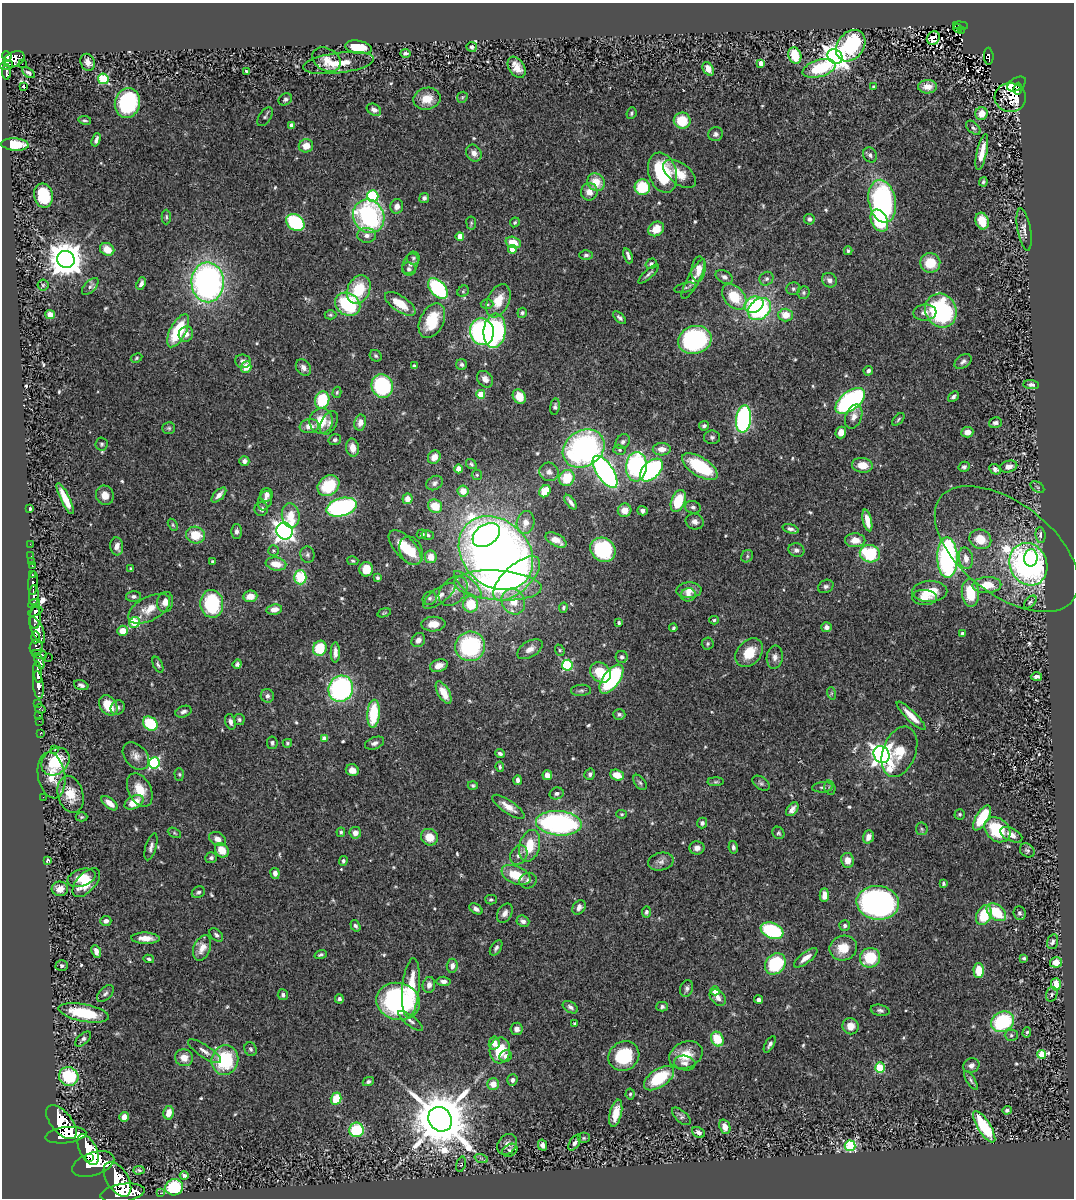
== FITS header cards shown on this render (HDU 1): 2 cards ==
NAXIS1  =                 1072
NAXIS2  =                 1196

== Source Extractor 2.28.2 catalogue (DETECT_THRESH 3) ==
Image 1072 x 1196 px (HDU 1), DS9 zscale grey, 1 PNG px = 1 image px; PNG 1076 x 1200 px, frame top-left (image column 1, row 1196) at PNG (2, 3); each listed source drawn as its Kron ellipse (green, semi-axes under 4 px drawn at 4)
Background 0.63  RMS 0.041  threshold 0.122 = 3 sigma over >= 5 px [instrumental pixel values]
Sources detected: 596; of the 596, the 500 brightest by FLUX_AUTO listed and drawn (96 fainter detections omitted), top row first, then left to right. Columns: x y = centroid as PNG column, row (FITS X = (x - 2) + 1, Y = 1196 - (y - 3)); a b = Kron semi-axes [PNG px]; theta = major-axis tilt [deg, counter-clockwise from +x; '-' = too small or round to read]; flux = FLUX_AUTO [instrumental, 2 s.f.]
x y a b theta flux
961 26 7 4 -4 53
958 28 4 2 - 11
961 31 4 2 - 13
933 38 7 6 - 33
851 46 17 13 52 220
358 47 13 6 -10 83
472 47 5 5 - 6.8
406 53 5 3 - 6.1
7 56 5 4 - 320
795 56 8 6 -72 85
835 56 8 7 - 2700
989 56 8 5 -86 63
14 59 11 7 25 540
326 59 15 11 -31 28
88 62 9 7 -67 17
338 63 36 10 7 73
761 63 4 4 - 23
22 64 2 2 - 3.8
7 65 7 3 18 140
517 67 11 7 -56 32
819 68 17 8 16 130
708 69 7 5 -57 26
246 71 4 3 - 4.4
6 72 8 3 -89 110
28 73 7 4 -35 6.1
103 79 5 5 - 240
1017 84 10 6 31 190
23 86 4 3 - 5.4
873 87 3 3 - 5
927 87 9 6 3 28
1018 89 6 3 80 110
462 97 6 5 - 4.1
1010 98 16 14 -4 40
285 99 7 5 29 7.7
427 99 14 11 10 46
127 103 15 12 75 290
374 110 7 5 -29 15
631 113 6 5 - 5.3
981 114 6 6 - 32
265 117 11 6 55 6.4
85 120 6 4 -8 4.5
682 121 8 8 - 78
292 125 4 4 - 24
973 128 8 5 -43 6.9
716 134 7 7 - 10
96 140 7 3 72 8.1
15 144 14 6 -4 81
306 146 7 6 - 31
982 152 18 5 78 36
474 153 9 7 -58 18
870 155 8 6 -55 9.3
662 173 20 14 -72 170
680 174 19 10 -37 43
596 182 9 8 - 47
983 182 4 3 - 4.9
642 187 8 7 - 110
589 192 9 8 - 24
43 195 12 9 -79 130
373 196 6 5 - 240
424 198 5 5 - 8.3
882 201 21 13 -79 630
397 206 7 6 - 16
369 216 17 15 -61 430
166 217 7 4 90 5.3
809 219 5 5 - 8.4
879 221 12 8 -63 160
982 221 8 6 -70 58
295 222 10 7 -37 250
515 222 5 4 - 3.9
471 223 7 5 -81 4.4
656 229 8 7 - 45
1024 229 21 6 -80 17
367 235 9 7 -2 15
460 237 4 4 - 44
513 242 8 5 -17 45
107 249 7 6 - 37
512 249 4 4 - 31
848 251 4 3 - 4.6
586 255 7 4 1 6.2
628 256 8 3 -70 8.9
413 258 6 6 - 6.2
66 259 9 8 - 6600
930 263 10 10 - 65
410 264 11 7 67 12
651 264 6 5 - 7.4
409 269 7 6 - 7.1
698 269 13 7 84 35
649 274 13 3 42 7.3
724 277 9 6 -28 11
693 279 22 6 62 21
766 279 7 6 - 7.2
829 280 8 6 -36 13
208 282 20 16 -88 960
141 284 6 4 68 11
43 285 5 5 - 4.4
90 286 10 5 46 9.3
438 288 12 7 -48 250
685 288 11 4 14 6.6
359 289 15 11 64 110
793 289 7 6 - 6.7
463 291 6 5 - 4.4
803 293 6 6 - 5.5
734 297 14 10 -49 86
498 301 17 10 65 57
348 304 13 11 -33 200
400 304 18 7 -34 60
487 304 6 4 -3 5.7
754 305 10 8 23 150
759 309 13 9 42 290
941 311 17 15 -65 390
522 313 5 4 - 5.2
925 313 12 8 5 16
50 314 5 4 - 19
330 315 6 4 -2 4.5
786 315 7 6 - 37
620 318 8 4 -44 8.5
432 321 18 11 64 100
178 331 18 8 62 140
495 331 17 11 84 380
482 332 13 12 - 490
186 334 8 7 - 17
695 340 17 14 17 390
376 356 6 5 - 5.1
136 358 6 4 29 4
243 361 8 6 -5 12
963 362 9 6 35 9.8
462 365 5 5 - 6.5
414 366 4 3 - 6.1
246 367 6 5 - 36
303 368 9 7 -50 13
868 371 5 4 - 7.9
485 379 9 7 -47 16
1031 385 8 4 -5 8.6
382 386 12 10 -65 240
337 392 6 4 74 4.1
481 394 4 4 - 89
519 396 7 6 - 47
953 397 6 4 42 6.7
322 400 9 7 73 130
850 401 17 9 37 590
555 407 8 5 81 6.1
854 417 12 8 70 19
743 419 13 7 83 560
898 419 7 4 47 4.9
321 421 12 11 - 65
329 423 13 7 62 13
360 423 8 6 79 18
995 423 7 5 15 9.3
309 426 10 7 9 27
704 426 5 4 - 6.6
169 428 6 5 - 5.1
841 432 6 5 - 24
967 432 6 5 - 22
712 437 8 6 0 7.5
335 440 6 5 - 7.6
623 442 8 6 50 9.1
102 444 6 6 - 5.4
352 448 9 6 -80 27
584 448 22 18 32 690
662 449 9 6 2 24
620 450 6 5 - 5.2
434 457 7 6 - 27
244 461 5 4 - 9.6
471 464 6 4 -35 4.7
862 465 10 7 -8 40
636 467 15 10 85 420
700 467 20 9 -32 180
964 467 5 5 - 7.2
1008 467 9 5 15 14
459 469 4 4 - 31
995 469 6 5 - 9.3
651 470 14 8 44 420
549 472 10 9 - 14
605 472 18 8 -56 820
477 475 5 5 - 4.5
567 478 8 7 - 79
434 483 8 7 - 9.8
328 486 12 9 40 120
1037 487 7 5 -35 4.6
463 491 5 5 - 38
545 491 6 5 - 75
105 495 10 8 -70 26
219 495 9 4 45 14
266 495 7 6 - 13
65 499 17 4 -64 55
407 499 5 5 - 29
265 501 10 6 70 13
678 501 11 6 69 110
570 502 8 3 -54 10
435 506 7 6 - 65
342 507 15 9 16 560
693 507 8 6 -16 8.2
30 509 3 3 - 7.6
261 509 7 6 - 9.7
625 510 7 6 - 28
642 511 5 4 - 8.4
291 516 12 9 -83 57
867 521 11 4 -77 35
695 522 9 8 - 15
526 523 11 8 79 25
173 525 6 4 -60 4.2
790 529 8 4 -18 9.6
284 531 8 8 - 1300
236 532 7 5 90 9.1
422 534 5 4 - 8.1
195 535 10 8 -13 67
428 535 6 5 - 5.2
486 535 15 10 33 210
1041 535 8 5 -86 11
980 539 11 9 -24 56
556 540 11 6 -29 29
855 540 10 7 -2 34
30 544 2 2 - 7.6
117 546 9 6 -84 18
405 548 21 10 -48 87
1007 549 84 46 -38 320
273 550 5 5 - 4.6
603 550 13 11 -38 240
796 550 8 7 - 10
411 551 15 11 -64 66
496 553 41 33 -44 2800
870 554 10 8 -13 160
307 555 8 7 - 8.1
31 556 2 2 - 8.6
747 556 6 5 - 5.6
431 557 6 6 - 36
947 558 20 10 -89 600
966 558 11 7 -80 23
1031 558 9 6 86 170
31 561 3 2 - 6.3
353 561 6 4 -15 3.8
213 562 3 3 - 6.1
276 564 10 6 -10 43
1028 564 22 18 -67 740
32 566 4 2 - 38
131 569 3 3 - 4.6
366 569 7 6 - 47
33 575 3 3 - 150
300 577 7 6 - 100
377 578 4 4 - 5.6
517 578 29 13 43 210
33 583 12 5 87 220
468 584 18 6 -43 22
498 585 44 15 -4 430
987 585 14 8 2 59
826 586 8 6 27 7.8
689 590 12 8 4 22
453 591 17 12 49 31
930 591 17 10 0 68
970 593 14 8 -85 93
34 595 10 4 89 1000
688 595 7 6 - 11
134 596 7 5 1 8.4
250 596 7 6 - 37
439 596 19 7 36 22
924 597 12 7 -2 31
430 598 7 6 - 6.8
165 602 10 8 81 24
513 602 13 11 -61 49
1030 602 7 4 46 5.4
34 603 6 3 25 610
212 604 14 11 -86 190
471 604 8 7 - 75
563 608 5 4 - 5.8
149 609 23 12 28 49
274 609 8 5 10 20
35 611 7 3 24 570
384 613 7 4 15 3.9
35 618 11 5 86 1700
714 620 5 4 - 4.2
135 622 6 5 - 170
619 623 4 3 - 4.5
433 624 12 7 1 31
826 627 5 5 - 10
673 628 4 3 - 4.6
37 630 14 6 -66 1200
123 631 5 5 - 39
962 634 4 4 - 11
35 637 6 4 90 200
418 640 7 6 - 13
708 644 6 6 - 5
470 646 15 14 - 320
36 647 8 6 77 510
320 648 8 6 70 90
530 649 14 8 32 19
560 650 6 4 -68 4.1
335 652 10 4 89 15
749 653 16 12 49 64
39 654 7 3 -10 360
48 657 2 2 - 6.9
622 657 6 6 - 7.3
775 657 11 8 83 15
39 661 8 4 -65 380
237 664 5 4 - 6.9
158 665 8 4 -64 6
567 665 5 5 - 260
439 666 9 6 18 23
38 672 10 3 -84 1100
600 673 11 9 -41 80
1036 677 6 3 -4 9.4
611 679 17 8 54 390
38 685 14 5 -84 1100
81 685 7 4 -17 8.1
341 689 13 12 - 520
581 690 10 5 4 7.2
444 692 12 6 -61 51
831 693 6 4 -72 3.8
267 696 7 6 - 9.4
38 704 3 2 - 8.2
108 705 11 8 -56 63
118 708 7 6 - 8.5
40 709 5 3 - 34
183 712 8 5 21 9.6
373 714 14 6 86 130
619 714 6 5 - 7
39 715 2 2 - 18
911 716 19 5 -45 34
239 720 5 5 - 5.5
39 721 2 2 - 7.3
230 722 8 5 -72 11
150 724 8 6 -40 130
40 733 3 2 - 6.2
324 739 4 4 - 30
272 743 6 5 - 6.7
287 743 5 4 - 4.3
375 743 10 5 21 11
55 749 3 2 - 3.9
899 752 26 16 70 70
500 754 5 4 - 7.2
882 755 9 7 -60 2000
136 756 15 11 -47 22
55 762 15 12 43 110
154 763 6 5 - 360
500 767 5 3 - 4.5
352 770 6 6 - 21
179 774 6 5 - 4.4
590 774 6 5 - 7.7
52 775 23 13 -80 50
547 775 5 4 - 18
617 775 7 5 -20 43
517 780 5 3 - 8.6
640 782 9 5 -52 6.3
716 782 8 4 0 4.6
761 783 9 6 -35 6.6
473 786 5 4 - 4.9
823 787 10 5 4 8.1
830 788 7 5 -75 5.9
140 790 18 11 -63 50
557 793 7 6 - 7.8
71 794 19 12 -75 53
43 797 2 2 - 10
134 802 10 6 28 53
110 803 9 5 -39 23
508 807 19 6 -35 29
792 809 8 5 51 13
622 814 5 4 - 3.8
960 814 5 5 - 4.3
82 817 6 4 0 4
982 818 14 6 59 120
559 823 23 12 -5 560
702 823 5 5 - 9
922 829 6 6 - 5.6
997 830 14 11 -41 140
341 832 5 4 - 4.5
174 833 7 4 -28 4.1
355 833 6 6 - 19
778 833 6 5 - 4.8
1011 835 12 6 -27 19
429 837 9 8 - 42
868 837 6 5 - 20
217 839 9 6 -30 17
530 846 16 10 75 70
151 847 14 5 74 12
733 847 6 4 -81 7.5
697 848 7 6 - 14
222 850 8 6 -51 43
1027 850 8 6 -39 6.2
519 855 10 8 60 16
211 858 6 5 - 6.5
47 860 4 3 - 4.1
847 860 7 6 - 25
343 861 5 4 - 5.7
661 861 13 8 13 16
275 873 5 4 - 11
516 875 15 8 -24 71
81 878 14 8 17 39
528 881 9 7 23 14
86 883 17 9 47 67
943 883 4 3 - 4.6
60 889 8 7 - 24
198 892 7 5 29 6.9
824 895 7 4 88 22
491 900 5 5 - 5.3
878 903 21 17 -6 840
579 907 8 6 53 13
476 909 7 4 -36 8.9
646 912 5 4 - 6.6
996 912 11 7 -38 91
505 913 10 7 61 15
1019 913 7 6 - 6.7
984 915 10 7 67 95
106 921 5 5 - 11
523 921 6 5 - 12
845 925 5 5 - 7
355 926 6 4 -56 7.6
772 931 12 7 -21 230
216 935 8 5 -44 9.5
145 938 14 5 -1 29
1052 942 7 5 72 9.2
202 948 13 8 68 24
496 948 8 5 57 7.7
843 948 14 12 19 54
96 951 6 4 -65 15
321 955 6 4 18 6
806 958 14 5 37 20
870 958 10 9 - 110
1024 958 3 3 - 4.5
149 959 5 3 - 5
1056 962 6 5 - 18
775 964 11 9 46 180
62 966 6 5 - 7
452 966 7 5 84 14
979 971 7 5 -88 59
443 981 7 4 -4 12
1056 984 6 5 - 36
429 985 8 6 80 14
411 988 29 8 84 99
687 988 8 6 74 8.1
715 991 4 4 - 62
105 993 10 6 45 8.3
1052 994 7 5 71 6.9
283 995 5 5 - 7.2
718 998 9 6 -47 16
339 999 5 4 - 7.5
759 1000 4 4 - 10
398 1001 22 18 -14 540
570 1007 8 5 -31 9
662 1007 5 5 - 6.7
880 1010 9 5 -12 8.4
84 1013 25 8 -11 130
410 1021 15 5 -37 11
1003 1022 12 9 30 220
575 1024 4 4 - 6.2
851 1026 8 8 - 26
517 1029 6 6 - 12
1027 1033 5 2 - 4.3
1011 1035 6 5 - 5.5
83 1039 10 5 42 8
717 1039 7 6 - 71
494 1043 6 5 - 18
770 1044 9 4 59 8.2
251 1049 7 6 - 6.3
500 1050 13 10 85 81
204 1051 19 6 -34 17
1041 1054 4 4 - 68
686 1055 17 13 25 56
506 1056 6 5 - 12
624 1056 16 14 37 150
184 1058 9 8 - 28
225 1060 15 13 74 190
685 1063 11 7 -10 13
971 1065 8 7 - 12
880 1068 5 5 - 170
69 1076 10 9 - 160
659 1078 17 9 35 130
512 1080 6 5 - 7.7
971 1080 11 4 -57 6.9
368 1082 6 4 26 6.6
493 1084 6 6 - 32
630 1094 5 4 - 4.8
336 1098 6 5 - 68
1007 1110 4 4 - 6.8
169 1113 7 5 78 34
616 1113 14 6 77 40
681 1116 11 5 -42 9
124 1117 5 4 - 27
440 1119 13 11 -52 24000
61 1122 20 10 -50 3900
725 1127 7 5 -71 25
984 1127 18 6 -58 150
356 1130 7 7 - 130
698 1132 7 5 -25 15
66 1135 20 8 7 3700
584 1138 6 5 - 3.9
575 1143 9 5 56 9
507 1144 11 9 52 17
542 1145 5 4 - 11
850 1146 5 5 - 300
88 1149 17 8 -64 3500
510 1150 8 6 30 7.2
89 1158 2 2 - 2400
481 1158 7 4 -18 6.3
93 1164 22 11 18 4200
461 1164 8 4 73 4.6
139 1170 6 3 2 5.2
184 1175 4 3 - 6.7
117 1179 19 11 -58 3600
174 1187 9 8 - 160
123 1193 22 9 8 3900
160 1193 3 2 - 7.1
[96 fainter detections neither listed nor drawn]